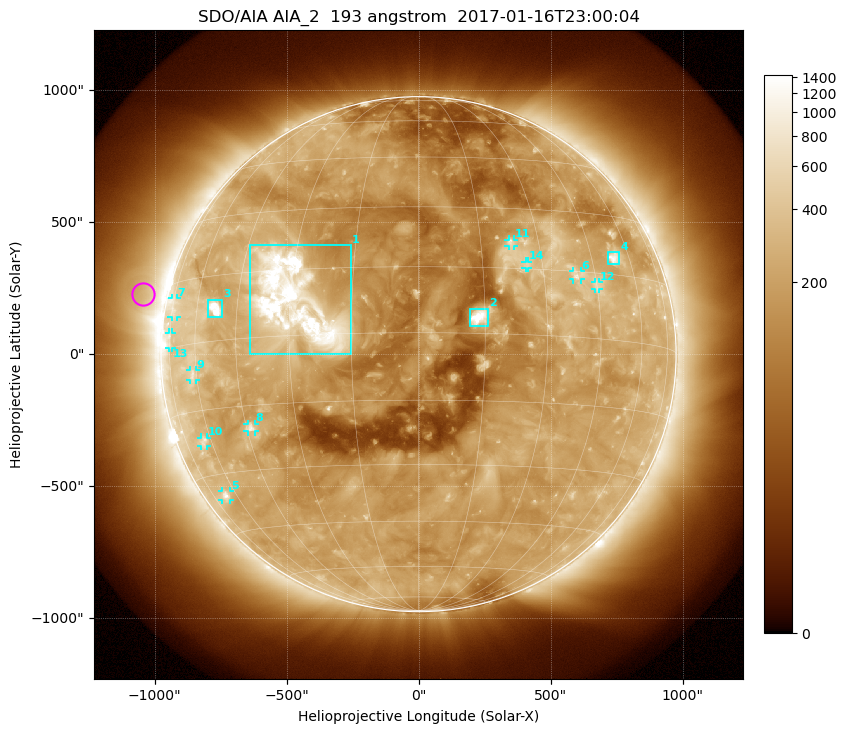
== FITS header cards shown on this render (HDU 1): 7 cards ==
TELESCOP= 'SDO/AIA'
INSTRUME= 'AIA_2'
WAVELNTH=                  193
WAVEUNIT= 'angstrom'
DATE-OBS= '2017-01-16T23:00:04.84'
CTYPE1  = 'HPLN-TAN'
CTYPE2  = 'HPLT-TAN'

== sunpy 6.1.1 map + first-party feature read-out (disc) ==
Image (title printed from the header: SDO/AIA AIA_2  193 angstrom  2017-01-16T23:00:04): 1024 x 1024 px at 2.4 arcsec/px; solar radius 976 arcsec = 407 px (full disc in frame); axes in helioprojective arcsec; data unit not stated in the header (colour bar unlabelled)
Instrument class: DISC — disc imager (sunpy class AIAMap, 193 A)
Bright regions (active regions / flare kernels): reference = the median radial profile (limb darkening/brightening removed); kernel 9 px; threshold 5 sigma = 339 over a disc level ~187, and >= 1.15x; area >= 12 px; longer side >= 10 px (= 24 arcsec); searched inside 0.97 R_sun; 14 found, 14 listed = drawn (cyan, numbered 1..; 10 of them under ~33 arcsec drawn as corner ticks so the feature stays visible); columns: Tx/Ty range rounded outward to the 5 arcsec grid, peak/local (2 s.f.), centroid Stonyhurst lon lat
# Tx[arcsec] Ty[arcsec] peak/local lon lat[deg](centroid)
1 -640..-255 0..415 17 -29 +8
2 195..265 105..175 19 +14 +4
3 -800..-745 140..210 8.4 -53 +7
4 715..760 340..390 5.5 +53 +19
5 -745..-715 -555..-515 4.3 -66 -35
6 585..615 280..315 3.9 +39 +14
7 -935..-915 140..210 2.7 -73 +9
8 -650..-620 -295..-265 4.3 -44 -20
9 -870..-845 -100..-60 3.2 -62 -7
10 -825..-800 -350..-315 3.1 -64 -22
11 340..360 410..435 3.3 +23 +21
12 670..685 245..275 3 +45 +12
13 -945..-935 25..85 2.6 -75 +2
14 405..415 325..350 3.1 +26 +16
Off-limb structures (1.02-1.3 R_sun): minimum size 162 px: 3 found; the strongest spans PA ~55..110 deg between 1.02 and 1.3 R_sun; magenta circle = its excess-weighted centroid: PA ~80 deg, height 1.1 R_sun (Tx ~-1045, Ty ~225 arcsec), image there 1.5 x the reference